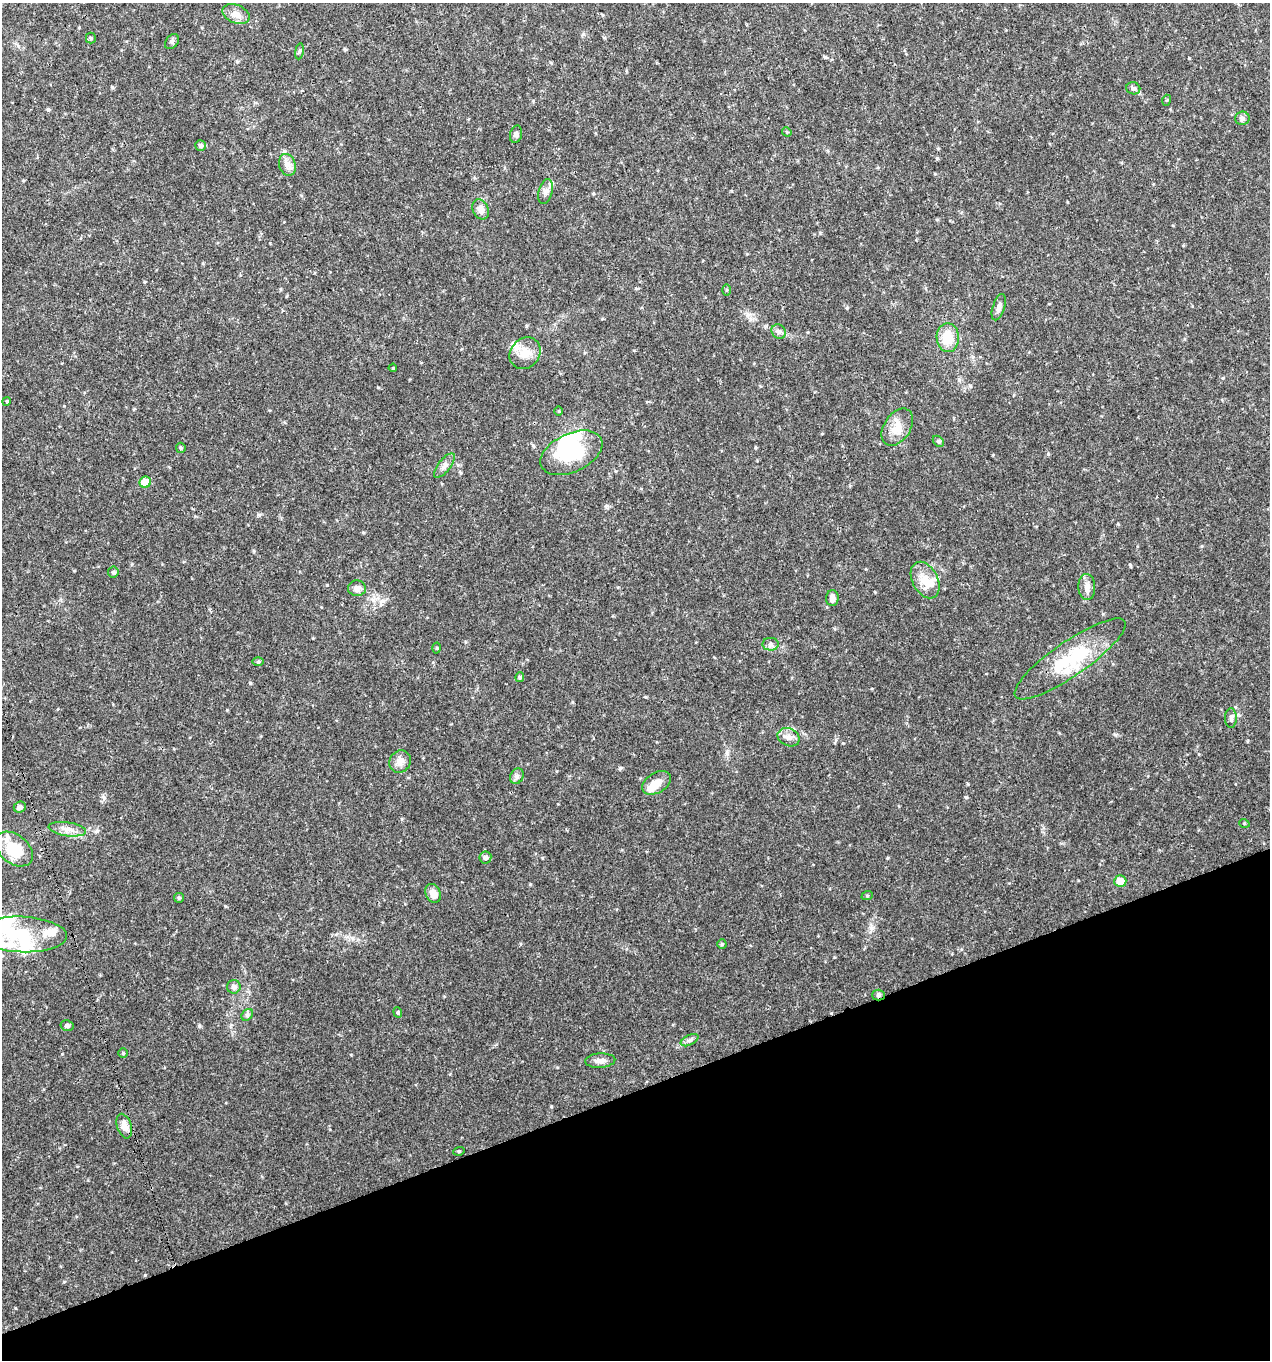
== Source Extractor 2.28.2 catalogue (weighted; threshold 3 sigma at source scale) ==
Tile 14 of 4 x 4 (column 2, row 4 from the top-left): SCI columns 1393-2660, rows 4-1361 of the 5270 x 5442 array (HDU 1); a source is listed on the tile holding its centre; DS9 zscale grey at full resolution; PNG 1272 x 1362 px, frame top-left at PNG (2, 3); each listed source drawn as its Kron ellipse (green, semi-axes under 4 px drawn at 4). Shown black and unused: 20% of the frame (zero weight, under 3 of 4 exposures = <1% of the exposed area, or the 3 px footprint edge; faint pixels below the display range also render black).
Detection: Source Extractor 2.28.2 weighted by HDU 2 'WHT'; one run over the whole footprint, this tile lists its part. Background 0.0298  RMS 0.0035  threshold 0.0158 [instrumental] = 3 sigma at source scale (4.5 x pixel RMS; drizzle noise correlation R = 1.50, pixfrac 1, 0.0396/0.0396 arcsec/px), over >= 5 px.
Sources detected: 77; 5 inside a brighter object's white glare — neither listed nor drawn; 9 inside a brighter listed object's ellipse — not listed separately; the other 63 listed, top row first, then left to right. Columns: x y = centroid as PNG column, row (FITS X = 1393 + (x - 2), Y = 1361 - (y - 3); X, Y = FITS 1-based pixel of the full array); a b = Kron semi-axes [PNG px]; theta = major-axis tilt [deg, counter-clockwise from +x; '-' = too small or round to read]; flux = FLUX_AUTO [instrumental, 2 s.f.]
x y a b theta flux
236 14 14 9 -23 2.7
91 38 5 5 - 0.47
172 42 8 6 49 0.78
299 51 8 4 81 0.58
1133 88 7 6 - 0.81
1167 100 5 3 - 0.3
1242 118 7 6 - 1
787 132 5 4 - 0.37
516 134 9 6 75 0.88
200 145 5 5 - 0.84
287 165 11 8 -72 2
545 192 13 6 76 1.5
481 209 10 7 -65 2.2
727 290 5 3 - 0.34
999 307 14 6 72 1.5
779 332 7 6 - 1.1
948 338 14 11 -88 7.1
525 353 17 14 50 4.7
393 368 4 3 - 0.3
7 401 4 3 - 0.31
559 411 5 3 - 0.29
897 427 20 13 57 4.9
938 441 6 4 -45 0.51
181 448 5 5 - 0.43
571 453 33 19 25 19
444 466 15 6 51 1.6
145 482 6 5 - 5.3
113 572 5 5 - 0.53
925 580 19 13 -63 5.3
1087 587 13 8 -87 2
357 588 9 8 - 1.8
832 598 8 6 89 1.4
771 644 8 6 0 0.95
437 648 5 3 - 0.34
1070 659 66 17 35 19
258 662 5 3 - 0.42
520 677 5 4 - 0.6
1231 718 10 6 90 1
789 737 11 8 -25 1.9
400 762 12 10 55 2.4
517 776 8 6 63 1.1
656 783 16 10 32 4
20 807 6 5 - 1.1
1244 823 5 3 - 0.3
67 829 19 7 -8 2.8
14 849 21 14 -38 12
485 857 6 6 - 0.96
1120 881 6 6 - 5
433 893 10 7 -62 2.4
867 896 6 3 19 0.36
179 898 5 5 - 0.43
22 934 45 18 -2 20
722 944 4 4 - 0.36
234 987 7 7 - 1.3
878 995 6 5 - 0.68
398 1012 5 4 - 0.52
247 1015 6 5 - 0.67
67 1025 6 5 - 0.91
690 1040 9 5 27 0.96
123 1053 4 4 - 0.34
600 1061 15 7 3 1.9
124 1126 13 7 -72 2.8
459 1151 6 3 17 0.33
Overlapping masked pixels (flux is a lower limit): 1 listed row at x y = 878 995
Isophote crosses this tile's border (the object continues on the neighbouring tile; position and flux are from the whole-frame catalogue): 1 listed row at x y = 14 849
Unlisted compact peaks at least as high as the median listed source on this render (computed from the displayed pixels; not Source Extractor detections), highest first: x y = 620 768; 199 1026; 250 683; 966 797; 1048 454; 327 585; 62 1054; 1130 565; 378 387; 104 798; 530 884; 825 57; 48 109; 968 784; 254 551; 112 87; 64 1282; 1189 58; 259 515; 847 308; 727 753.